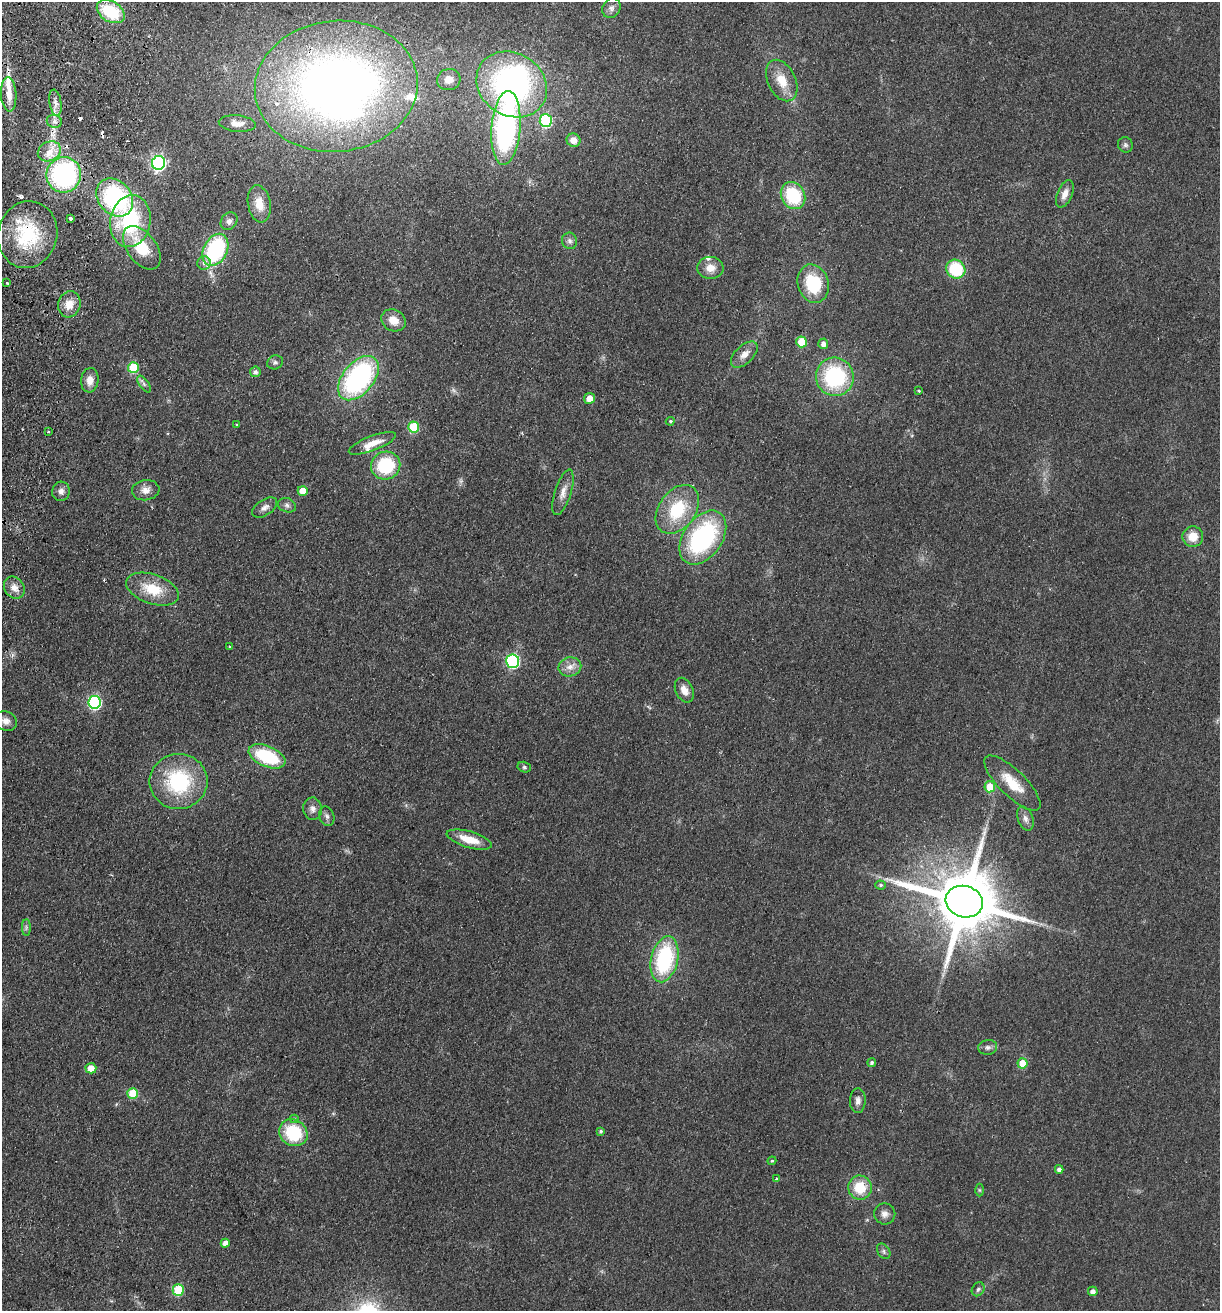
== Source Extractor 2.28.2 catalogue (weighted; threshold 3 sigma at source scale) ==
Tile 11 of 4 x 4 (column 3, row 3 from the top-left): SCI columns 2622-3839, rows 1328-2636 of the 5368 x 5274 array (HDU 1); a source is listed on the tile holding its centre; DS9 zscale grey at full resolution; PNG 1222 x 1313 px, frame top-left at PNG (2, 2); each listed source drawn as its Kron ellipse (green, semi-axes under 4 px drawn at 4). Shown black and unused: <1% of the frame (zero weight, under 2 of 3 exposures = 3% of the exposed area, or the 3 px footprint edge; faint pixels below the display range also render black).
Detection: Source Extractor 2.28.2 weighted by HDU 2 'WHT'; one run over the whole footprint, this tile lists its part. Background 0.0768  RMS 0.0079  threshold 0.0354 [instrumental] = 3 sigma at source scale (4.5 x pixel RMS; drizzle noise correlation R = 1.50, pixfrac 1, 0.05/0.05 arcsec/px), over >= 5 px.
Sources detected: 119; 2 too faint to see at this stretch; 3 inside a brighter object's white glare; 5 cosmic-ray / hot-pixel residue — neither listed nor drawn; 6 inside a brighter listed object's ellipse — not listed separately; the other 103 listed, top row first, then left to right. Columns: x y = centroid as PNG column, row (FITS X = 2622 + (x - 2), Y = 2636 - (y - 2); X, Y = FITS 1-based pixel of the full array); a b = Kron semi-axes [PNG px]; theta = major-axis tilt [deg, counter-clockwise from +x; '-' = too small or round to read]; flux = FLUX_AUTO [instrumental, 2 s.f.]
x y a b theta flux
611 8 10 8 59 3.7
111 12 15 10 -31 38
449 80 12 10 13 7.8
782 80 22 14 -64 15
512 84 37 31 -32 210
336 86 81 65 6 580
9 94 17 7 -87 9.8
55 103 13 6 -80 4.6
54 121 7 6 - 2.9
546 121 6 6 - 75
237 123 18 8 -5 7.4
506 128 37 14 85 170
574 140 7 6 - 7.1
1125 145 8 7 - 2
49 151 12 9 25 8.4
158 163 7 6 - 180
64 175 18 17 - 130
1065 194 14 7 67 6.1
793 195 14 11 -60 42
115 198 21 16 -49 100
259 204 19 11 -80 12
70 218 3 3 - 5.7
130 221 26 20 80 66
229 221 9 7 53 3.3
28 235 34 29 75 49
570 241 8 7 - 2.8
142 248 25 14 -53 26
215 250 17 12 63 85
204 263 7 6 - 3.8
710 268 13 11 -3 7.6
956 269 10 9 - 39
6 282 3 3 - 1.4
813 284 19 15 -74 38
69 304 13 11 73 9.7
393 320 12 10 -28 9.5
802 342 5 5 - 28
823 344 5 5 - 3.9
744 354 16 9 43 6.3
275 362 8 7 - 2.2
133 367 5 5 - 30
255 372 5 5 - 2.4
835 377 19 19 - 73
358 378 26 15 50 150
90 380 12 9 85 6.8
144 384 9 4 -55 2.2
919 391 3 2 - 0.98
589 398 5 5 - 8.1
670 421 4 4 - 1.1
237 425 3 3 - 2.1
414 427 5 5 - 38
48 431 4 3 - 0.74
372 443 25 7 21 11
386 465 15 14 - 43
146 490 14 10 7 6.1
61 491 9 9 - 3.8
303 491 5 5 - 13
563 492 24 8 72 7.1
287 505 9 7 -20 2.8
265 508 14 8 34 4.2
677 509 27 18 54 38
1193 537 10 10 - 12
703 538 30 19 55 110
14 588 12 9 -54 6.4
152 589 27 14 -19 23
230 647 3 3 - 0.81
513 661 7 6 - 98
570 667 11 9 13 6.2
684 690 13 8 -65 6.3
94 702 6 6 - 110
6 721 11 9 -28 4.9
267 756 19 10 -23 48
524 767 7 5 -15 1.5
179 781 29 27 6 63
1012 783 37 13 -44 20
990 787 5 5 - 18
313 809 11 9 -83 4.1
327 816 10 7 -69 2.7
1025 819 12 7 -69 3.9
469 840 23 8 -16 16
881 885 5 4 - 1.5
964 902 19 15 -16 7700
26 927 8 4 -90 1.9
665 959 23 13 77 72
988 1047 9 7 8 2.9
872 1063 4 4 - 1.8
1023 1063 5 5 - 18
91 1068 5 5 - 8.4
133 1093 5 5 - 23
858 1101 12 8 89 3.9
294 1119 4 4 - 1.1
601 1131 3 3 - 1.3
293 1133 15 13 -34 41
772 1161 4 4 - 0.87
1059 1169 4 4 - 3.1
776 1179 3 3 - 2.2
860 1188 12 12 - 22
979 1190 6 4 -89 1.1
885 1214 10 10 - 4.6
225 1243 4 4 - 4.9
884 1251 8 6 -59 2
978 1289 7 6 - 1.7
178 1290 5 5 - 43
1093 1291 5 4 - 3.9
Overlapping masked pixels (flux is a lower limit): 2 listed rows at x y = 336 86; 28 235